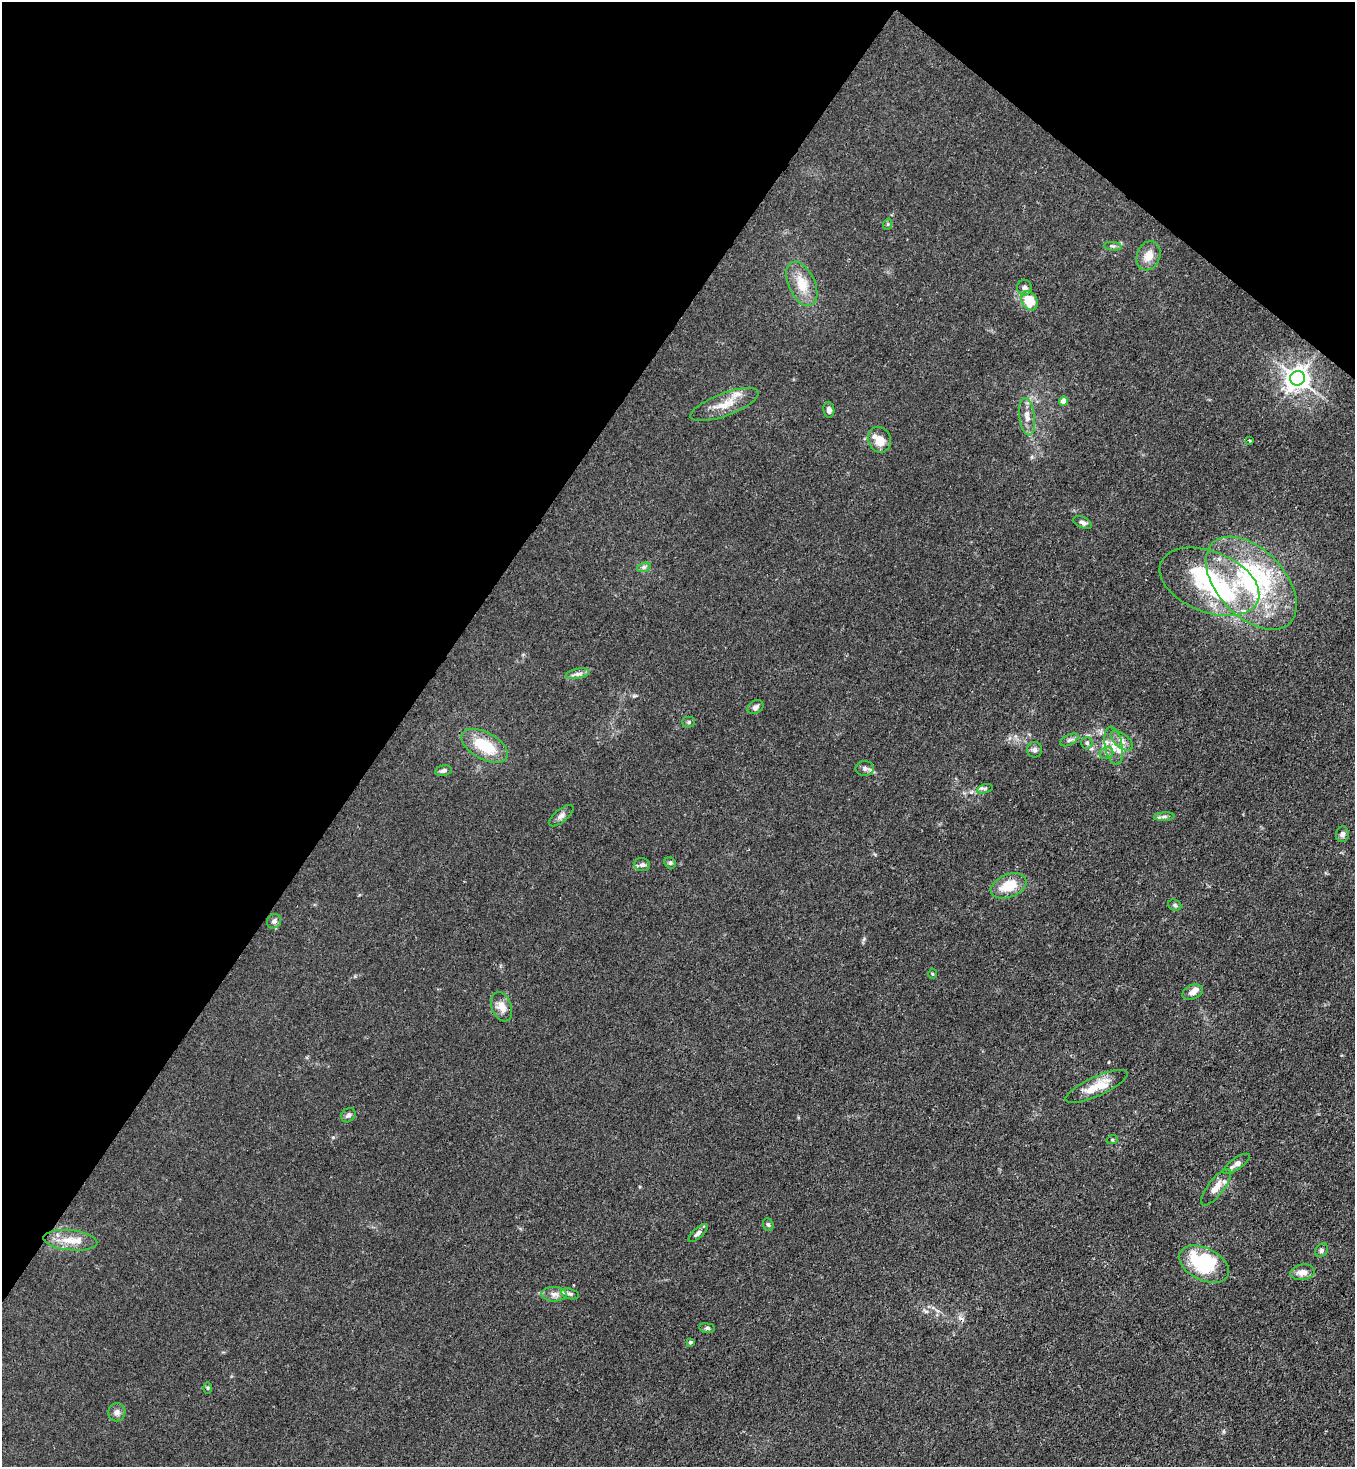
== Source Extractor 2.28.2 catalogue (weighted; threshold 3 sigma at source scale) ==
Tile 2 of 4 x 4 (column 2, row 1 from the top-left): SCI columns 1717-3069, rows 4456-5920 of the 6003 x 5982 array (HDU 1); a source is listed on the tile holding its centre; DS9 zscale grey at full resolution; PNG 1357 x 1469 px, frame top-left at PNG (2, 2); each listed source drawn as its Kron ellipse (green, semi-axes under 4 px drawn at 4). Shown black and unused: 34% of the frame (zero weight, under 3 of 4 exposures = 7% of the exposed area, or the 3 px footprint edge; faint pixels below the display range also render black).
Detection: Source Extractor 2.28.2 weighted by HDU 2 'WHT'; one run over the whole footprint, this tile lists its part. Background 0.0202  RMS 0.0028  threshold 0.0127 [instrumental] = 3 sigma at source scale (4.5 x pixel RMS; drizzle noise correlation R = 1.50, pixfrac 1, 0.05/0.05 arcsec/px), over >= 5 px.
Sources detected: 70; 3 inside a brighter object's white glare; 1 cosmic-ray / hot-pixel residue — neither listed nor drawn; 8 inside a brighter listed object's ellipse — not listed separately; the other 58 listed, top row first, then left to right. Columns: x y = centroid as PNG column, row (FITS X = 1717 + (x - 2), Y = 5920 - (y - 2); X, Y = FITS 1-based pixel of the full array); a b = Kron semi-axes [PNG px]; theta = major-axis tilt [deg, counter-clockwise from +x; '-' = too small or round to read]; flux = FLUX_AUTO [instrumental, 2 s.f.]
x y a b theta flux
888 224 6 3 71 0.32
1113 246 9 3 -5 0.56
1148 256 15 11 68 3.2
802 284 24 13 -65 5.8
1024 288 8 7 - 1.1
1029 301 10 7 -59 7.9
1297 378 7 7 - 240
1063 401 4 4 - 2.6
725 405 36 11 21 5.2
829 410 7 5 -80 1.2
1027 417 19 8 -82 2.5
879 440 13 11 -67 3.5
1249 440 3 3 - 0.63
1083 523 10 5 -25 0.85
644 567 7 4 18 0.61
1209 582 52 30 -22 31
1251 583 56 33 -46 38
577 674 12 5 11 1
755 707 8 6 32 0.87
689 722 6 5 - 0.5
1069 740 10 5 27 0.81
1122 741 13 7 -39 1.6
1087 743 6 5 - 0.72
485 746 25 13 -29 10
1114 746 19 8 -79 3.3
1035 750 7 7 - 0.86
1106 753 7 5 23 0.79
865 768 9 7 0 1
443 771 8 5 11 0.81
985 789 8 4 17 0.57
561 816 15 6 39 1.2
1164 817 10 4 5 0.73
1342 834 8 6 83 1
670 863 6 5 - 0.42
642 865 8 6 -10 0.97
1009 886 19 11 21 6.2
1175 905 7 5 -23 0.54
274 921 7 6 - 0.93
932 974 5 3 - 0.27
1193 992 11 7 24 1.6
502 1007 15 10 -69 2.8
1096 1086 33 9 24 6
348 1115 8 6 45 0.92
1112 1140 5 3 - 0.31
1237 1164 15 5 35 1.5
1216 1187 22 8 52 2.7
768 1225 6 5 - 0.48
698 1233 12 5 42 1.1
70 1240 27 10 -6 4.5
1322 1250 7 6 - 0.58
1204 1264 27 16 -27 19
1302 1272 12 8 8 1.9
554 1294 12 7 -1 1.6
570 1294 9 5 -14 0.73
707 1328 7 5 -9 0.55
690 1342 4 4 - 0.59
208 1388 5 3 - 0.31
117 1412 9 8 - 1.2